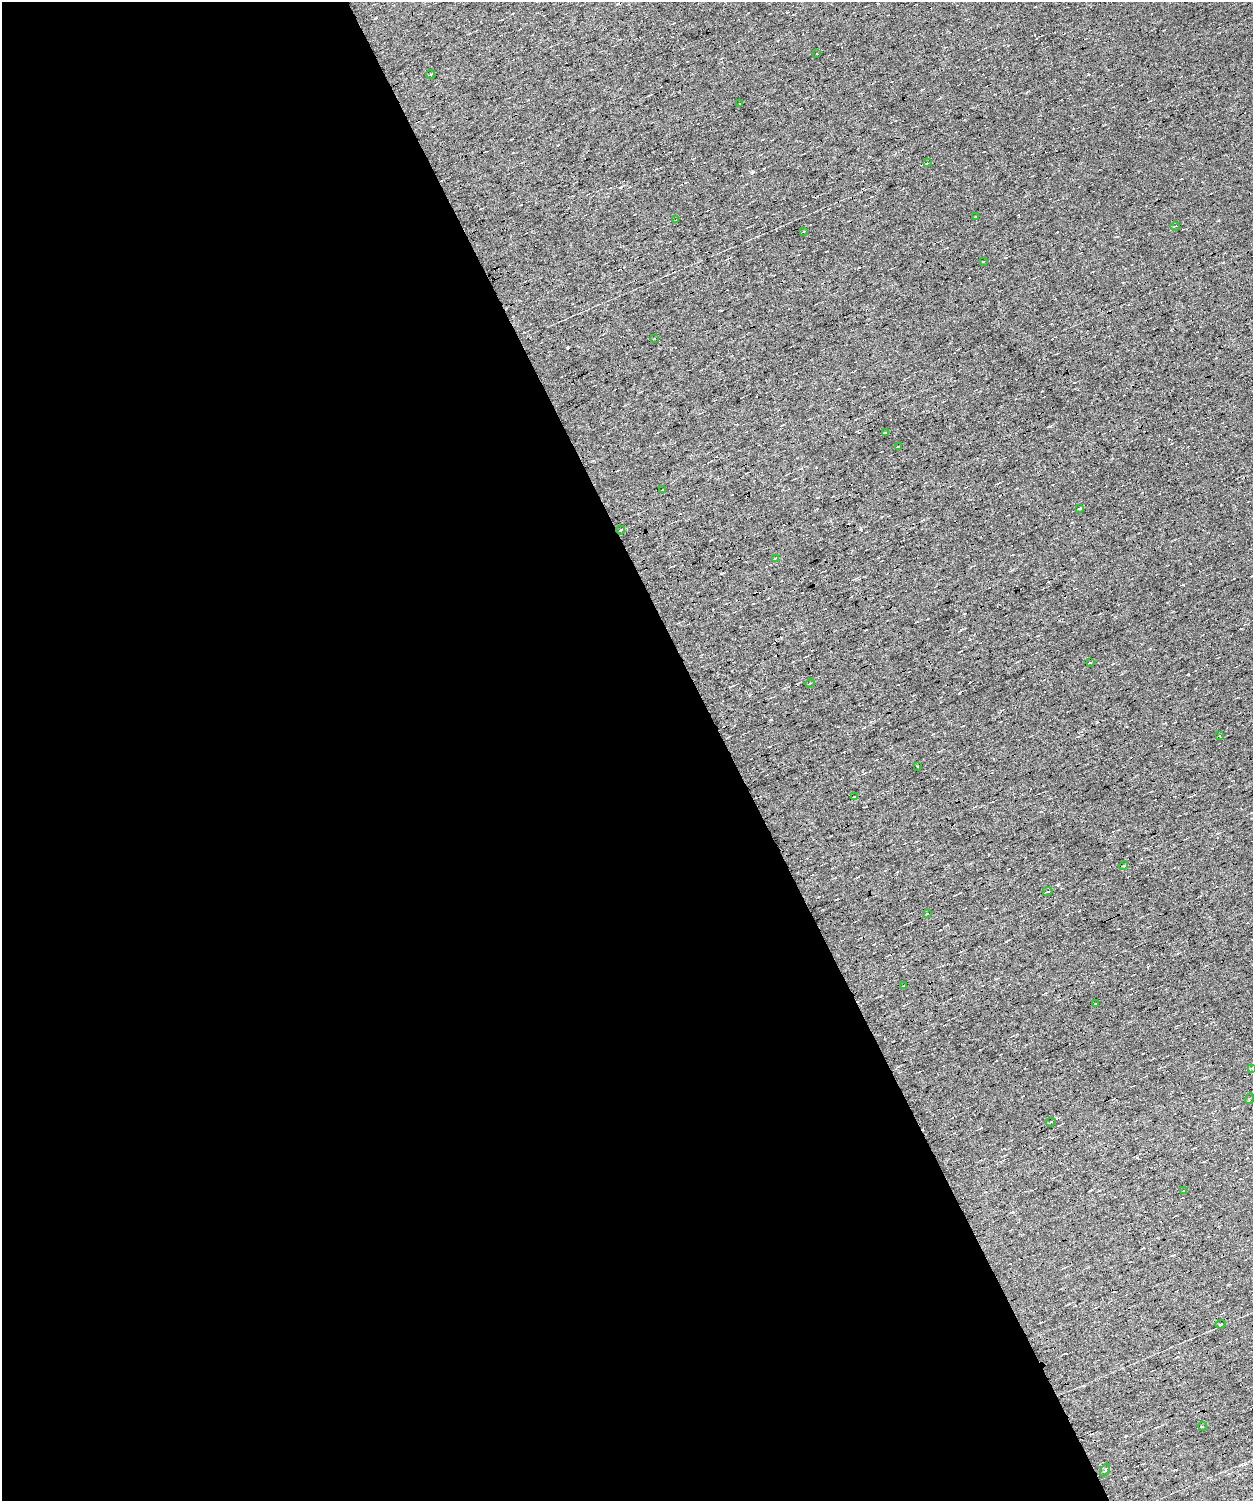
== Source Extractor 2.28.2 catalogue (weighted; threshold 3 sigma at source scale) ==
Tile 4 of 3 x 3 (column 1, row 2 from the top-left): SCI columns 1-1251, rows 1617-3115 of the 3754 x 4701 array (HDU 1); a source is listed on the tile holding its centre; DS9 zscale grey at full resolution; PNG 1255 x 1503 px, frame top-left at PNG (2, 2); each listed source drawn as its Kron ellipse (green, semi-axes under 4 px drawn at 4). Shown black and unused: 58% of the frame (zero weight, under 5 of 9 exposures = <1% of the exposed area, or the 3 px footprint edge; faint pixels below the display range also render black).
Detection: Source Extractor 2.28.2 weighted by HDU 2 'WHT'; one run over the whole footprint, this tile lists its part. Background 0.0119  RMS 0.0071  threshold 0.0291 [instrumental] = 3 sigma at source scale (4.09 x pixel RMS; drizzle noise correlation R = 1.36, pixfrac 0.8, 0.0396/0.0396 arcsec/px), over >= 5 px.
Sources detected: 58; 25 cosmic-ray / hot-pixel residue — neither listed nor drawn; the other 33 listed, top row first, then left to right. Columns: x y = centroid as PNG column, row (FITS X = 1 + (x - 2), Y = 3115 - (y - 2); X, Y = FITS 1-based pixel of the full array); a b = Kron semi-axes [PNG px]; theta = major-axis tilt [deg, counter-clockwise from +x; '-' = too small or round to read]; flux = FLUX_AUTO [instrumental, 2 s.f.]
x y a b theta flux
817 54 2 2 - 0.44
430 74 4 3 - 0.56
740 103 2 2 - 0.47
927 163 3 3 - 20
975 217 3 2 - 0.59
675 220 4 2 - 0.45
1175 226 4 2 - 0.51
804 231 3 2 - 0.43
984 261 3 2 - 0.48
654 339 3 2 - 0.42
885 433 4 2 - 0.51
898 446 3 2 - 0.48
663 489 3 3 - 5.5
1080 508 3 3 - 0.88
621 530 4 3 - 0.48
775 558 4 3 - 0.91
1090 662 3 2 - 0.57
810 683 5 4 - 0.75
1220 736 3 2 - 0.74
917 766 2 2 - 0.45
854 796 3 3 - 0.6
1123 865 5 3 - 0.9
1047 891 5 2 - 0.63
927 914 3 2 - 0.39
903 986 3 2 - 0.33
1095 1004 3 2 - 0.95
1251 1068 3 3 - 0.56
1249 1099 5 3 - 0.55
1051 1122 5 3 - 0.57
1184 1191 3 2 - 0.72
1221 1324 5 3 - 0.66
1203 1426 4 4 - 1.1
1105 1470 7 3 59 0.71
Overlapping masked pixels (flux is a lower limit): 1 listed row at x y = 621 530
Unlisted compact peaks at least as high as the median listed source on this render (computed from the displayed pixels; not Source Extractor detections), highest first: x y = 752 172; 1188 674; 1058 885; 961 630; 1218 220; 1088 74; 621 187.